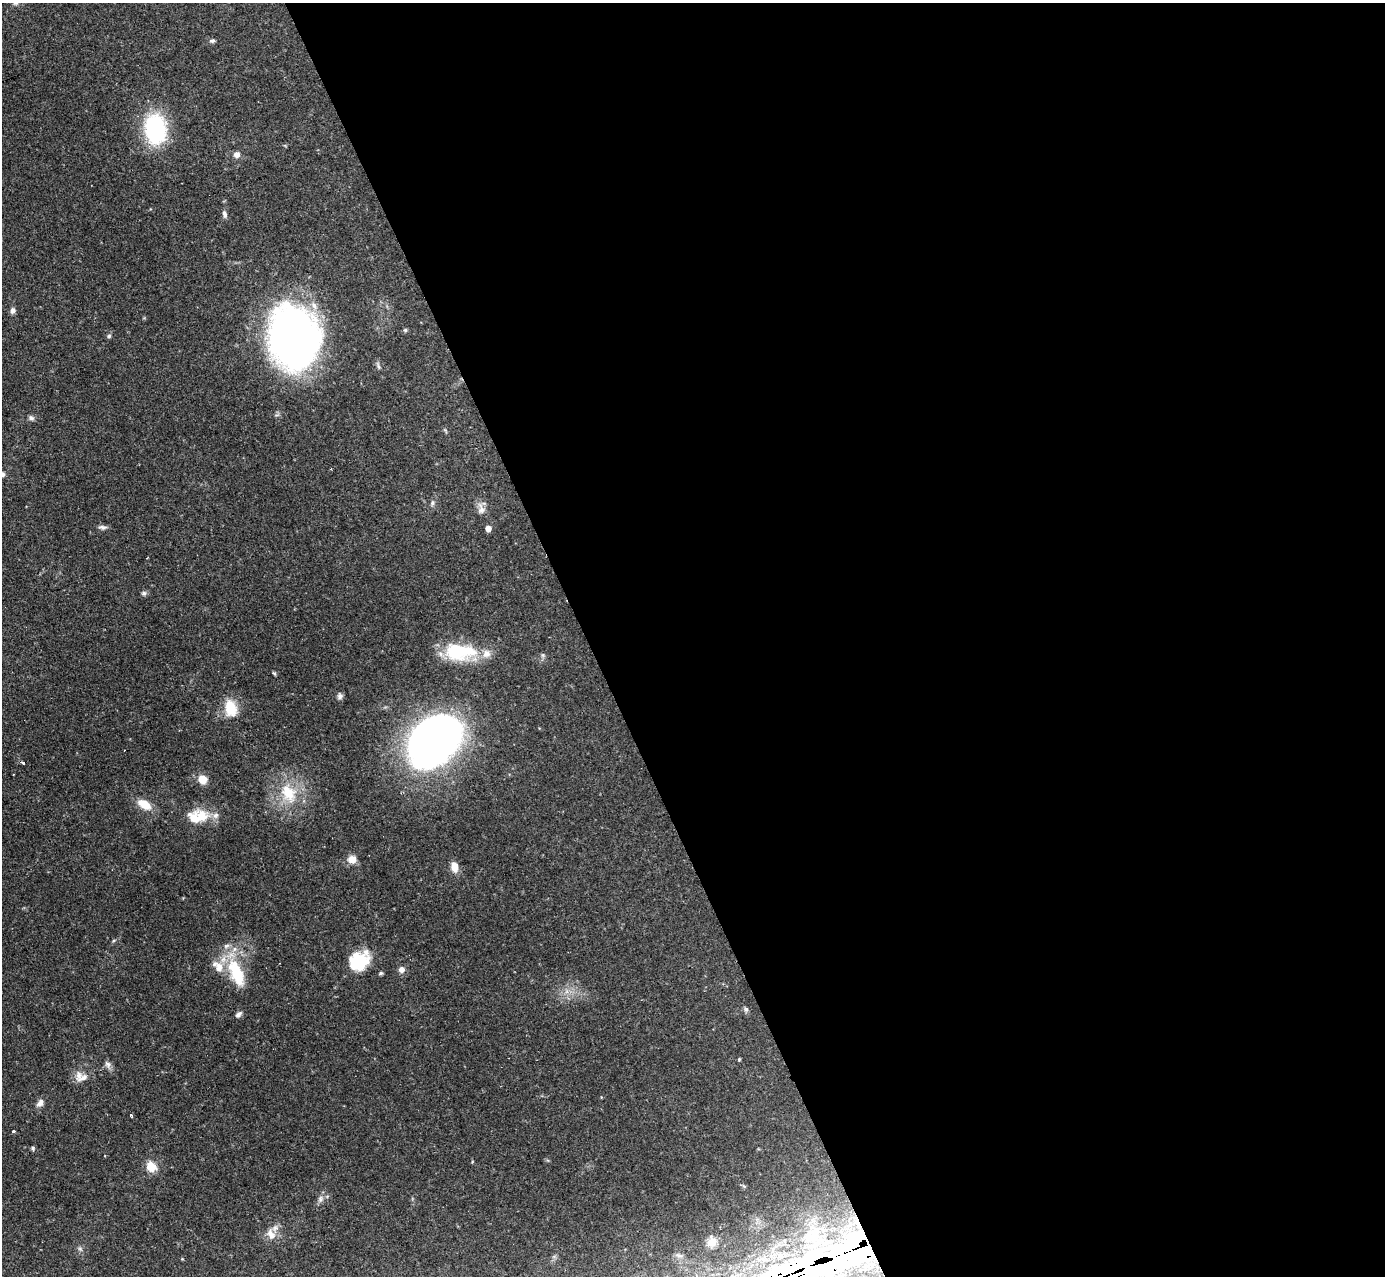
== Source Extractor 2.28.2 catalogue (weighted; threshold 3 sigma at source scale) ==
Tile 8 of 4 x 4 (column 4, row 2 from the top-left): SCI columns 4151-5533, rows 2692-3965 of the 5533 x 5515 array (HDU 1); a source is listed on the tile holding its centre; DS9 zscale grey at full resolution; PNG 1387 x 1278 px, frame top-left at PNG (2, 3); no overlay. Shown black and unused: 58% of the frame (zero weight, under 2 of 3 exposures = <1% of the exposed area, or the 3 px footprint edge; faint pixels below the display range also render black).
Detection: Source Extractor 2.28.2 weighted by HDU 2 'WHT'; one run over the whole footprint, this tile lists its part. Background 0.121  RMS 0.0064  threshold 0.0289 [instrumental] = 3 sigma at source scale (4.5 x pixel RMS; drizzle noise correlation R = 1.50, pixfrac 1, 0.05/0.05 arcsec/px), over >= 5 px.
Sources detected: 60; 1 inside a brighter object's white glare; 1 long thin detection or spike segment (spike, bleed or trail) — not listed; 7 inside a brighter listed object's ellipse — not listed separately; the other 51 listed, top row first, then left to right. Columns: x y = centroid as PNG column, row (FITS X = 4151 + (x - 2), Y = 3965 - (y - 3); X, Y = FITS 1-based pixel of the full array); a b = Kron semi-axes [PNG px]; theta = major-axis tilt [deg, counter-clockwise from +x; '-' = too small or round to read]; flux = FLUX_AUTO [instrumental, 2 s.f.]
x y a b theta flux
212 41 7 5 9 1.4
155 129 30 21 -83 69
236 154 8 8 - 3.2
225 214 9 5 -75 2.1
13 310 7 6 - 2.5
405 330 5 5 - 0.98
109 336 6 5 - 1.2
294 338 57 44 -82 350
277 415 7 4 19 1.1
31 418 8 6 -29 1.8
445 430 6 4 -56 0.89
432 503 9 6 64 2
481 509 19 9 -77 4.6
103 527 11 6 -6 2.1
488 529 5 4 - 5.4
144 593 6 6 - 1.7
457 652 35 20 -5 39
543 655 6 5 - 1.2
274 673 4 4 - 1.2
340 696 8 7 - 2
231 708 22 15 -76 15
433 741 44 34 49 470
23 763 4 3 - 1.1
202 779 8 8 - 9.9
288 793 32 21 -62 27
144 805 17 10 -30 11
202 816 24 17 -31 15
352 859 10 9 - 6
454 867 11 7 -82 6.9
114 941 6 4 45 0.86
359 961 26 21 36 25
401 969 7 6 - 3.6
236 973 42 18 -67 31
380 973 6 4 27 1.1
746 1009 7 5 -69 1.4
238 1014 10 6 42 2.1
739 1059 4 3 - 0.66
108 1064 10 8 -43 2.6
79 1075 12 10 76 5
40 1103 11 7 52 3.6
131 1116 5 3 - 1.2
13 1132 3 3 - 5.1
33 1148 6 5 - 1.1
472 1162 5 3 - 0.52
151 1167 11 10 - 10
320 1199 10 7 64 2.9
271 1234 16 10 -65 6.2
712 1241 14 11 69 6.1
855 1248 77 30 28 470
80 1249 7 4 -1 1.2
679 1255 11 4 -23 1.9
Overlapping masked pixels (flux is a lower limit): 1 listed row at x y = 855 1248
Isophote crosses this tile's border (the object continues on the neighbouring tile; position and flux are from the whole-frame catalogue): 1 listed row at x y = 855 1248